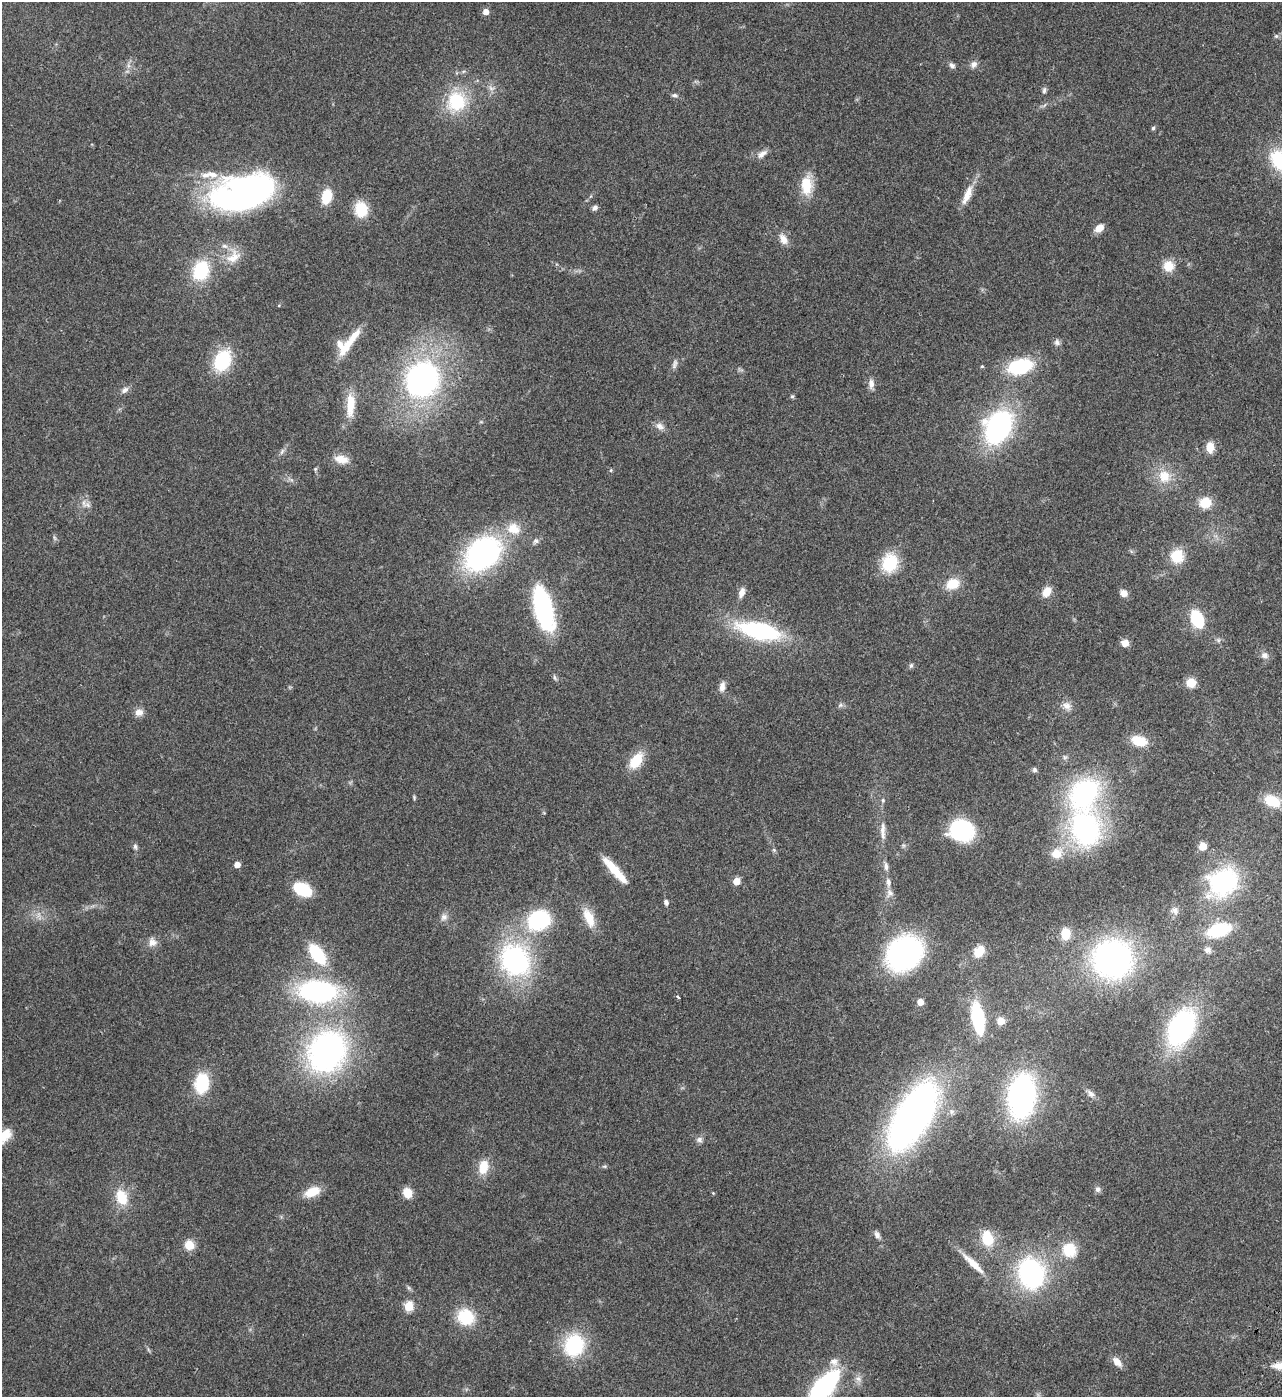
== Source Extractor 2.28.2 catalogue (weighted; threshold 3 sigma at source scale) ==
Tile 6 of 4 x 4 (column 2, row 2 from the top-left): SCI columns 1650-2929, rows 2995-4389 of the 5987 x 5985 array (HDU 1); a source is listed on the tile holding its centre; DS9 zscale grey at full resolution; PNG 1284 x 1399 px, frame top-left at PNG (2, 2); no overlay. Shown black and unused: <1% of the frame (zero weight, under 3 of 4 exposures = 13% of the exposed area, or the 3 px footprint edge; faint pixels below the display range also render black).
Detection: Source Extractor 2.28.2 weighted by HDU 2 'WHT'; one run over the whole footprint, this tile lists its part. Background 0.133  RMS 0.0074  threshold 0.0332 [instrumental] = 3 sigma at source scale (4.5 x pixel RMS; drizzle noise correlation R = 1.50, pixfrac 1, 0.05/0.05 arcsec/px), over >= 5 px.
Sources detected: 142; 1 inside a brighter object's white glare — not listed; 5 inside a brighter listed object's ellipse — not listed separately; the other 136 listed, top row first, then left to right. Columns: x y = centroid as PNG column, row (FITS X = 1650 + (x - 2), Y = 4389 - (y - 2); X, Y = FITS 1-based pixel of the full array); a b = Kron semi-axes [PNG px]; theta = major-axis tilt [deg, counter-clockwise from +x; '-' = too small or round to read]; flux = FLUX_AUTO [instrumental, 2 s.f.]
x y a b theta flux
486 12 5 5 - 5.6
1276 36 6 6 - 1.4
974 64 11 8 42 3.2
952 65 9 6 -50 2.4
491 88 9 6 -25 2.5
1044 90 9 5 82 1.6
674 95 8 5 -7 1.6
456 101 21 20 - 39
1153 128 5 5 - 1.1
762 154 14 7 36 4.2
1279 160 22 15 -55 41
206 175 14 8 3 5.8
806 185 25 14 89 18
246 194 59 33 16 250
967 195 29 9 66 9.9
326 196 14 9 75 18
595 208 8 5 51 2.3
361 209 13 11 -81 24
1099 228 10 7 38 7.2
783 239 15 9 -60 6
233 257 24 15 36 12
1168 266 11 10 - 12
201 270 22 17 68 34
1057 342 9 7 -61 2.3
346 347 29 12 54 15
222 361 19 14 64 45
674 364 14 6 72 2.7
982 366 4 4 - 0.86
1020 366 18 11 14 63
422 379 32 28 48 190
871 384 13 7 -90 3.9
125 390 11 7 34 3.1
792 396 5 4 - 1.1
350 405 31 10 87 17
660 426 13 8 -31 3.8
998 427 27 19 60 150
1210 447 12 8 -90 8.2
282 451 9 5 63 2
341 459 19 10 -10 9.1
315 469 5 5 - 1
611 470 5 4 - 0.88
1164 476 18 16 -62 15
1205 503 13 11 17 13
87 505 10 6 -11 3
513 529 18 15 -19 14
54 538 8 3 -71 1.2
536 541 9 7 23 2.2
483 554 34 24 39 160
1177 556 16 14 79 17
890 563 22 18 75 25
953 584 12 9 23 17
742 592 12 7 70 4.8
1047 592 12 8 53 8.3
1124 593 9 7 -30 5
543 608 47 18 -75 87
1197 619 13 9 -69 41
759 631 36 14 -13 98
1125 643 8 7 - 5.2
1264 655 11 9 -25 3.3
911 665 7 5 73 1.4
555 678 8 4 -55 1.4
1191 683 8 8 - 12
722 687 13 7 81 4.3
840 705 7 6 - 1.5
1067 706 14 10 -40 5.1
139 712 10 9 - 4.8
1139 741 15 10 -16 17
636 760 19 11 55 18
1034 770 6 6 - 1.5
1084 793 32 25 49 110
414 798 7 4 -77 0.91
883 800 6 5 - 1.1
1272 801 16 10 -25 18
1085 829 35 26 -76 130
883 831 26 6 -88 6.5
960 831 20 17 -14 73
1202 846 6 6 - 9.6
135 847 8 5 -79 1.8
774 850 7 4 -46 1.1
1057 853 14 12 36 10
237 864 4 4 - 6.8
886 866 10 6 -82 2.9
613 868 30 9 -48 18
736 881 5 5 - 13
888 882 11 6 -85 3.5
1223 882 31 25 34 90
302 889 15 9 -26 38
890 893 11 9 69 4
666 902 6 5 - 2.4
1175 910 10 9 - 3.5
444 917 10 9 - 3.3
589 917 25 11 -67 14
539 920 20 16 29 66
1219 930 19 11 18 44
1066 934 11 9 90 12
152 942 12 11 - 5.1
1208 950 9 9 - 3.1
979 951 12 9 52 12
904 953 33 28 43 140
317 954 22 12 -54 36
1112 959 34 33 - 200
515 960 26 22 -50 140
318 991 32 18 -5 130
678 997 3 3 - 1.5
920 1002 5 5 - 8.4
978 1018 22 8 -80 72
1001 1021 5 5 - 15
1181 1027 32 20 66 130
326 1052 37 31 57 210
202 1083 16 11 81 40
1091 1094 11 7 -43 3.2
1022 1096 32 19 83 200
913 1116 65 28 60 350
5 1135 20 12 55 11
699 1140 9 8 - 2.5
605 1166 7 3 0 1.1
483 1167 17 11 78 13
1098 1189 8 7 - 2
312 1192 18 10 23 13
407 1193 9 7 -68 13
713 1193 4 4 - 0.64
121 1197 17 12 -68 18
877 1235 10 6 -62 2.6
987 1238 22 15 -74 16
189 1245 9 8 - 11
1069 1250 12 11 - 24
973 1263 29 7 -43 13
1031 1273 23 18 -77 130
409 1288 7 4 -71 1.2
409 1306 5 5 - 35
466 1317 18 16 -32 27
574 1345 21 18 71 55
834 1362 11 11 - 5
1117 1362 12 7 -48 6.1
858 1379 10 7 -34 3.2
824 1387 32 14 48 120
Isophote crosses this tile's border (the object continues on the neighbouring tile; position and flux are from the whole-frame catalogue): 3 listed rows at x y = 1279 160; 5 1135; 824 1387